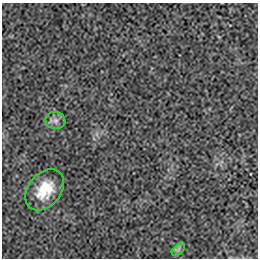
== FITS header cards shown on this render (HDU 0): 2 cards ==
NAXIS1  =                  256 / length of data axis 1
NAXIS2  =                  256 / length of data axis 2

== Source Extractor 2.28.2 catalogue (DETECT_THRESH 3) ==
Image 256 x 256 px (HDU 0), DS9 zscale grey, 1 PNG px = 1 image px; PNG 260 x 260 px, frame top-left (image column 1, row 256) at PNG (2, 3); each listed source drawn as its Kron ellipse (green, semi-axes under 4 px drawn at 4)
Background -7.53e-05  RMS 0.0023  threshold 0.00691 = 3 sigma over >= 5 px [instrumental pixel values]
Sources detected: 3; all 3 listed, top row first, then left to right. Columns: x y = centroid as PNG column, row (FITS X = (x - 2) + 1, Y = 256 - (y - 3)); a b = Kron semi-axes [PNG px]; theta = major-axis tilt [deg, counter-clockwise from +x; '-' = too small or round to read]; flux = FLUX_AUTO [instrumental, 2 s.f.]
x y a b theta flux
55 120 10 8 -8 0.76
45 190 23 16 50 4.4
178 249 8 5 45 0.4